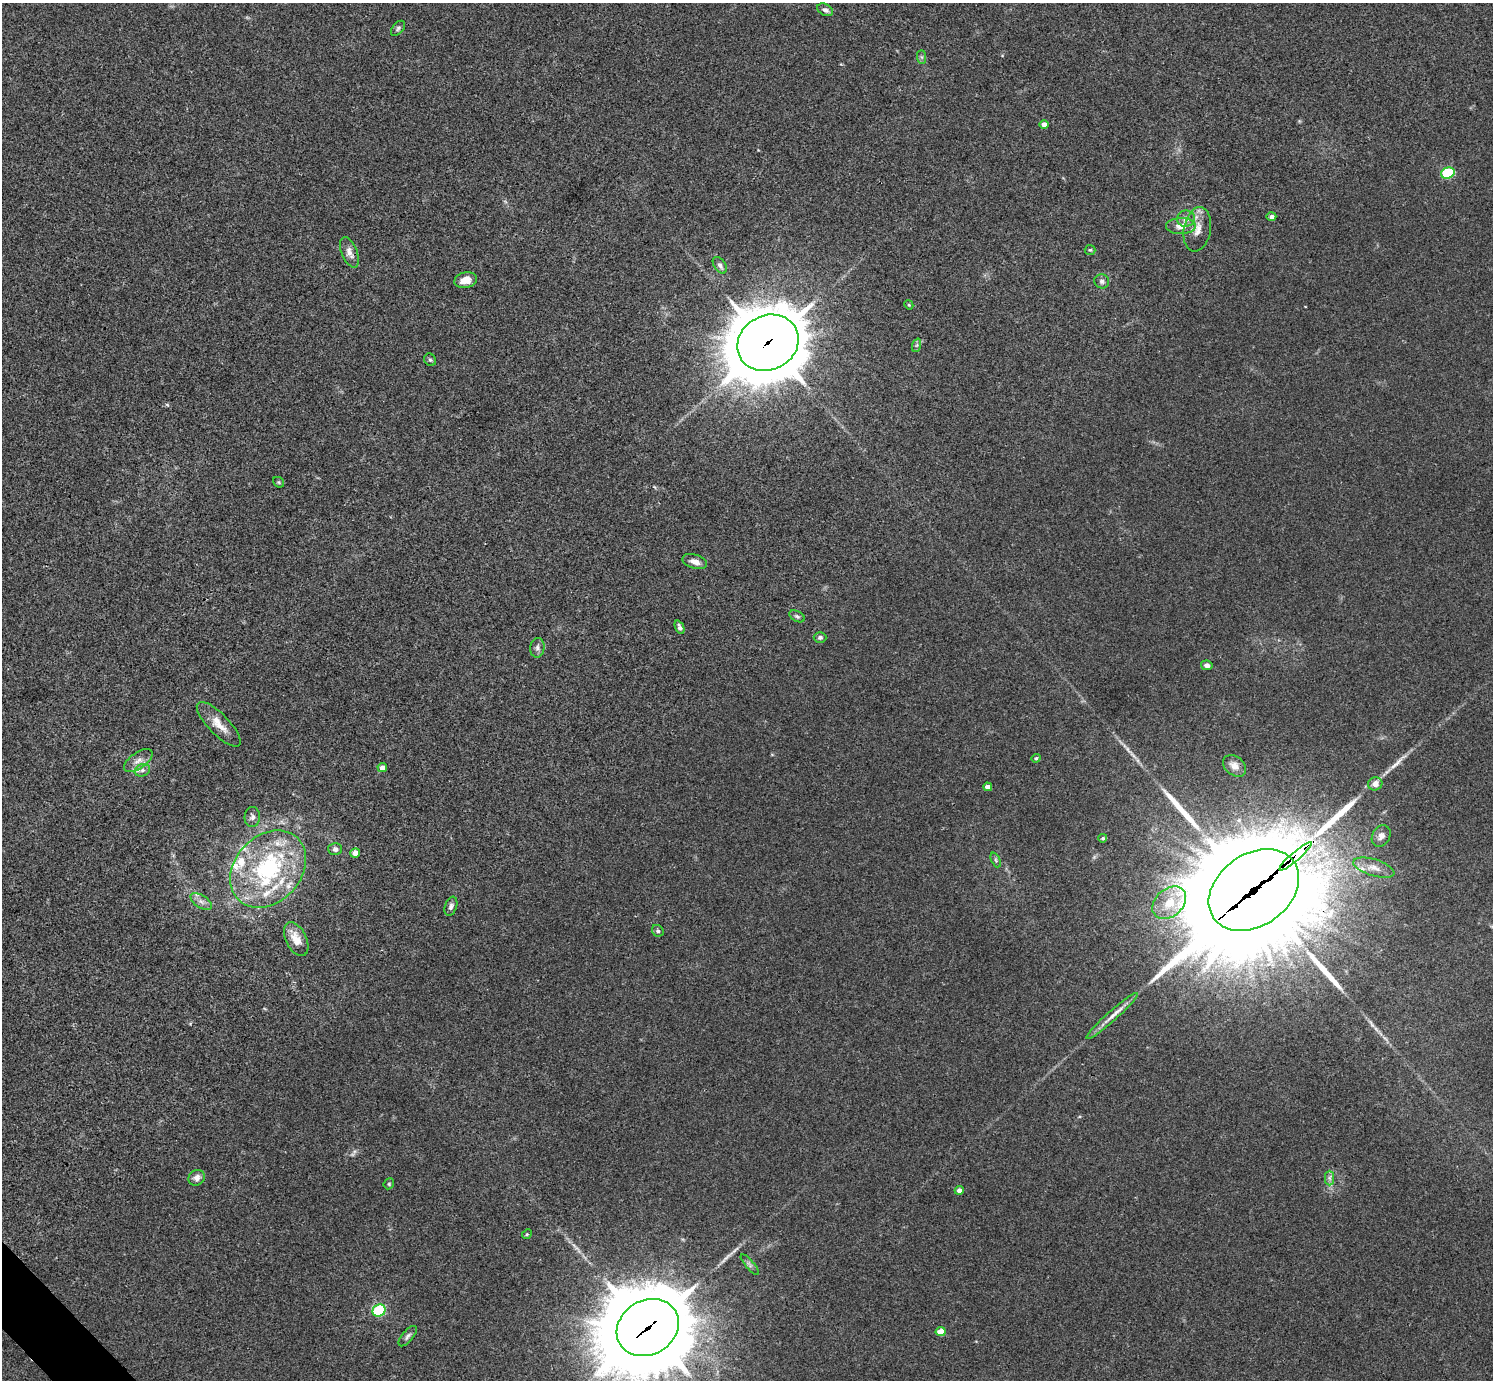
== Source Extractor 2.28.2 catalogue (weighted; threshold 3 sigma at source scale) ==
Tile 7 of 4 x 4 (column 3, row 2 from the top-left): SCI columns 2988-4478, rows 2918-4295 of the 5976 x 5974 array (HDU 1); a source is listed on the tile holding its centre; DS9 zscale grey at full resolution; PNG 1495 x 1382 px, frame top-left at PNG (2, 3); each listed source drawn as its Kron ellipse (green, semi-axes under 4 px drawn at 4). Shown black and unused: <1% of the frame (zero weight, under 3 of 4 exposures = <1% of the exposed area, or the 3 px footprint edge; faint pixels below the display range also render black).
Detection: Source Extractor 2.28.2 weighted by HDU 2 'WHT'; one run over the whole footprint, this tile lists its part. Background 0.0246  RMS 0.0046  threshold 0.0207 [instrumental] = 3 sigma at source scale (4.5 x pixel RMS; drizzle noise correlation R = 1.50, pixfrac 1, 0.05/0.05 arcsec/px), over >= 5 px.
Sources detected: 74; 1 inside a brighter object's white glare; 4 long thin detections or spike segments (spike, bleed or trail) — neither listed nor drawn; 10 inside a brighter listed object's ellipse — not listed separately; the other 59 listed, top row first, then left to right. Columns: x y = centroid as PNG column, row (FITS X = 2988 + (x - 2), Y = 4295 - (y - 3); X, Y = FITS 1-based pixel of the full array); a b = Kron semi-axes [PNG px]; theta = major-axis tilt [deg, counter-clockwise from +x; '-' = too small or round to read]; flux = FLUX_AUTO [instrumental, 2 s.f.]
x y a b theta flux
825 10 8 5 -29 1.7
398 28 9 5 51 0.97
922 57 7 4 -89 0.81
1044 124 4 4 - 3.3
1448 173 7 5 19 38
1271 217 5 4 - 1.5
1186 219 9 8 - 3.2
1181 226 15 8 1 4.4
1197 229 22 13 80 6.5
1090 250 5 5 - 0.61
349 252 16 7 -68 3.3
720 265 9 5 -56 1.5
466 280 11 7 13 4.9
1102 281 7 7 - 1.5
909 305 5 3 - 0.44
768 343 31 27 28 3500
917 345 7 4 71 0.91
430 360 6 5 - 0.89
279 482 6 5 - 0.63
695 562 13 7 -16 3
797 616 8 5 -28 0.96
679 627 7 4 -67 1.8
820 637 6 5 - 1.1
537 648 10 7 85 1.7
1207 665 6 4 -11 1.6
219 724 29 10 -46 6.6
1036 758 5 4 - 0.69
138 760 16 8 34 3.5
1234 766 13 9 -38 2.9
382 768 5 4 - 2.7
142 770 8 6 21 1.6
1375 784 7 6 - 3.1
988 787 4 4 - 2.5
252 817 10 7 87 1.7
1381 836 11 8 59 2.5
1103 838 4 4 - 0.71
335 849 7 6 - 1.4
355 853 5 4 - 2.8
1295 856 21 4 40 860
996 860 8 4 -67 0.74
1374 868 21 8 -17 4.6
268 869 43 33 47 60
1254 890 49 36 35 19000
201 901 12 6 -34 2.3
1169 903 19 13 41 9
451 906 10 6 71 1.5
658 931 6 5 - 1
296 939 18 10 -64 6.5
1112 1016 34 5 42 4.6
197 1178 8 7 - 2.4
1329 1178 7 4 -89 1.3
389 1184 6 5 - 0.62
959 1190 4 4 - 2.7
527 1234 5 4 - 0.54
750 1265 13 4 -50 1.3
379 1311 7 6 - 28
648 1327 33 27 31 7900
941 1332 5 4 - 7.7
408 1336 12 5 50 1.5
Overlapping masked pixels (flux is a lower limit): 4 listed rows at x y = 768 343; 1295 856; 1254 890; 648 1327
Isophote crosses this tile's border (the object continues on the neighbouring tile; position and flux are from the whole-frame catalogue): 1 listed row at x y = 648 1327